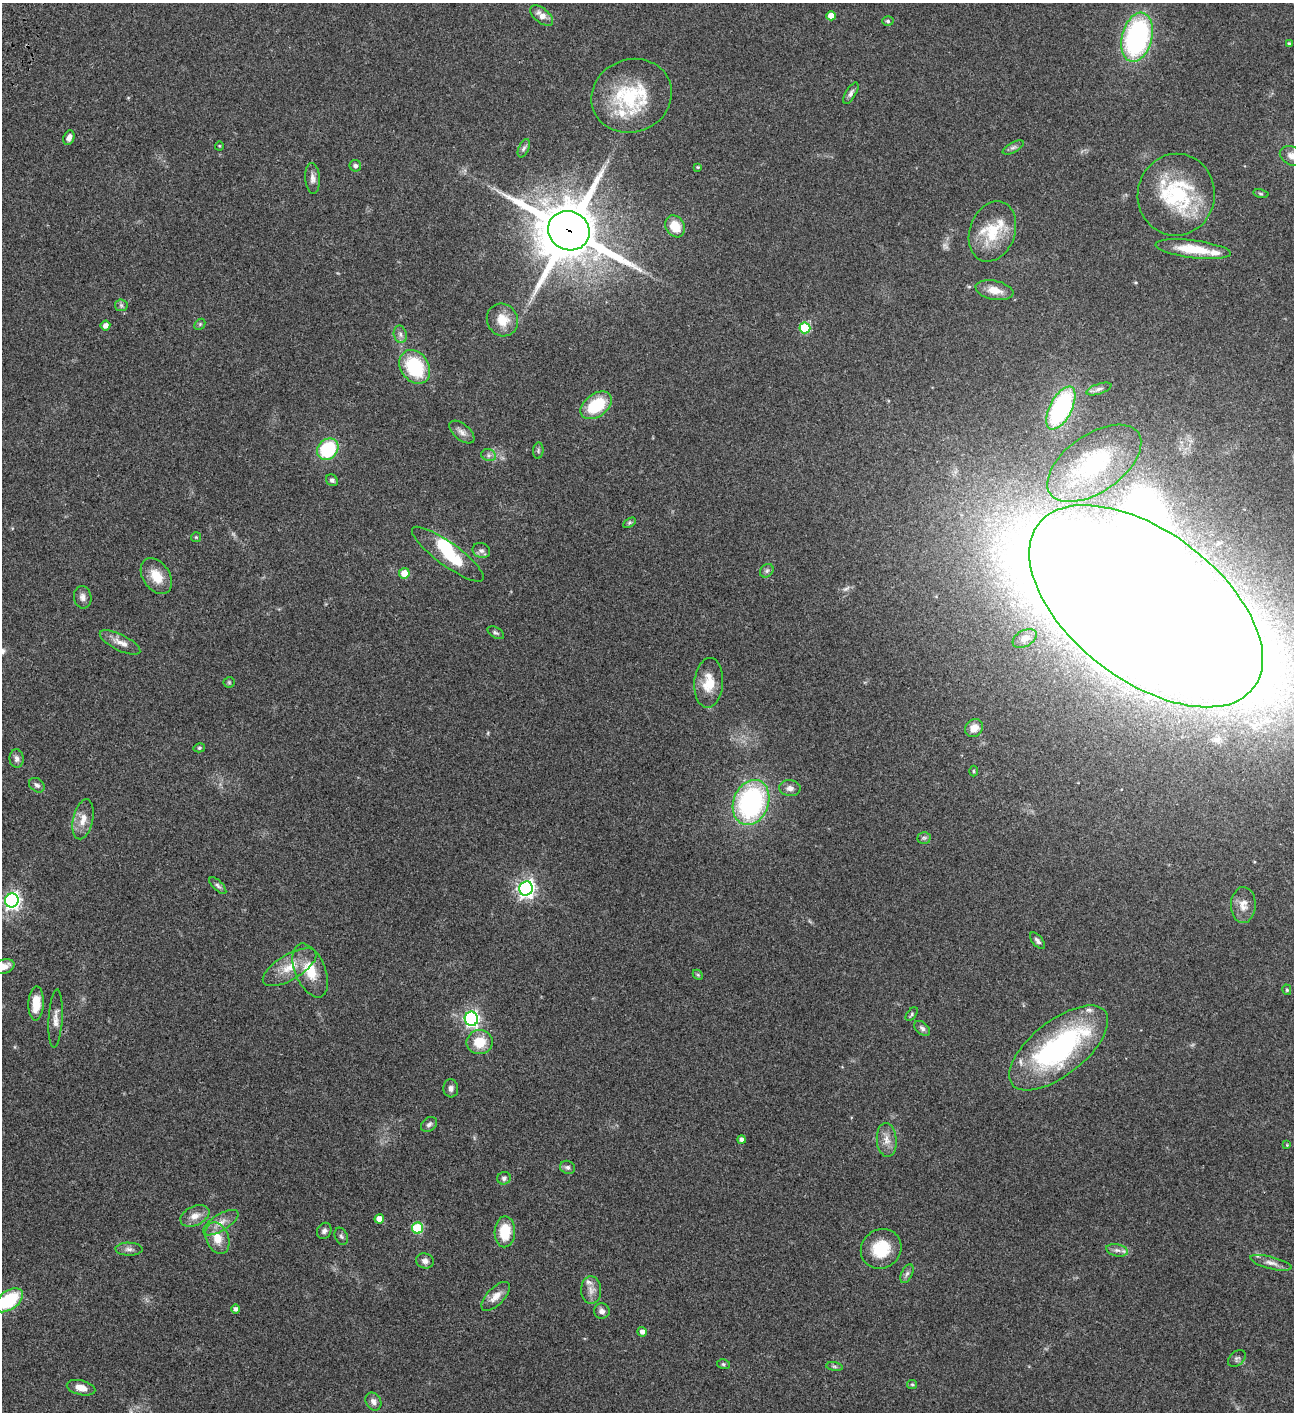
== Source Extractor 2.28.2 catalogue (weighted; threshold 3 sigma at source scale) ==
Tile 11 of 4 x 4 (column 3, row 3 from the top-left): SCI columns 3090-4381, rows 1613-3022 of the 6051 x 6048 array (HDU 1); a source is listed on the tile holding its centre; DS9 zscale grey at full resolution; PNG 1296 x 1414 px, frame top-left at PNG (2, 3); each listed source drawn as its Kron ellipse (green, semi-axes under 4 px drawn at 4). Shown black and unused: <1% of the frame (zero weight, under 3 of 4 exposures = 13% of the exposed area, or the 3 px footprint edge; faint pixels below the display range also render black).
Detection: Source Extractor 2.28.2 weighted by HDU 2 'WHT'; one run over the whole footprint, this tile lists its part. Background 0.0643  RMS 0.0059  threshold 0.0264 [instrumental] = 3 sigma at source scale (4.5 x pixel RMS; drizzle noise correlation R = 1.50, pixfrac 1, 0.05/0.05 arcsec/px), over >= 5 px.
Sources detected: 121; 1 too faint to see at this stretch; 2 inside a brighter object's white glare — neither listed nor drawn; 7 inside a brighter listed object's ellipse — not listed separately; the other 111 listed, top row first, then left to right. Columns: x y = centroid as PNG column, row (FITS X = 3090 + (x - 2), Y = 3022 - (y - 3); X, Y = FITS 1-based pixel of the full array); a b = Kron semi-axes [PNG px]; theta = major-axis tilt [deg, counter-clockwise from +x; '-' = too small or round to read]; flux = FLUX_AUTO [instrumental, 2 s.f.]
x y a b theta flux
542 16 13 7 -39 4.5
831 16 5 4 - 4.7
888 21 6 5 - 0.88
1137 37 25 15 76 110
1290 44 4 3 - 1.4
851 93 12 5 59 1.8
632 96 41 36 22 44
69 138 7 5 68 2.9
219 146 4 4 - 0.54
1013 147 11 5 29 1.6
524 148 10 5 67 1.4
1292 156 12 9 -26 3.8
355 166 6 5 - 1.5
698 167 3 3 - 0.5
312 178 15 7 -86 2.9
1261 193 8 4 -9 0.8
1176 195 41 38 83 50
675 226 11 9 -59 10
569 231 21 19 -25 3700
992 231 31 22 70 21
1193 249 38 9 -7 16
994 290 19 9 -11 6.5
121 305 6 6 - 1.2
502 320 17 15 -57 11
200 324 6 4 46 0.87
105 325 5 4 - 2.9
805 328 5 5 - 28
400 334 9 6 -78 1.9
415 367 18 14 -55 33
1099 389 13 5 19 2
596 405 17 11 36 23
1061 408 23 11 62 73
462 432 15 8 -40 3.1
328 449 12 9 49 35
538 451 8 5 85 1.1
489 455 7 6 - 1.6
1094 463 54 28 35 51
332 480 6 5 - 1.5
629 523 7 4 31 0.75
196 537 5 5 - 0.64
481 551 9 7 -26 2
448 554 43 11 -36 23
767 571 7 6 - 1.3
404 573 5 5 - 6.7
156 576 20 13 -56 11
83 597 11 8 -81 2.8
1146 606 135 74 -37 8300
496 633 9 5 -28 1.2
1025 638 13 8 31 3.9
120 642 22 8 -26 4.9
229 682 5 5 - 0.74
709 683 25 14 85 12
974 728 10 8 44 5.4
199 748 6 4 15 0.8
17 759 9 7 -86 2.1
973 771 5 3 - 0.58
37 785 8 6 -37 1.8
790 788 11 8 -7 2.6
751 802 23 17 69 92
83 819 20 10 77 6.1
924 838 6 6 - 1.1
218 885 11 5 -44 1.4
526 888 7 7 - 220
12 900 7 6 - 180
1243 905 18 12 88 5.5
1037 941 10 5 -50 1.6
4 966 11 7 18 4
290 967 30 12 31 11
310 970 28 15 -67 14
698 975 6 4 -45 0.79
1287 990 5 4 - 0.8
36 1003 17 7 88 10
912 1014 8 4 50 0.97
56 1019 29 7 87 4.4
471 1019 7 6 - 150
922 1028 9 6 -40 1.6
480 1042 13 12 - 12
1059 1048 59 27 38 100
451 1088 9 7 -84 2.1
429 1124 9 6 35 1.6
741 1139 4 4 - 2.1
887 1140 17 10 -85 4.9
1287 1145 4 4 - 0.41
568 1167 7 6 - 1.6
504 1178 7 6 - 1.8
195 1216 15 9 24 4.9
379 1219 5 4 - 4.5
221 1223 20 8 31 5.2
417 1228 5 5 - 35
324 1231 8 7 - 1.7
505 1232 15 10 88 15
341 1236 9 6 -67 1.4
217 1238 16 11 -68 8.4
129 1249 13 6 -1 2.4
881 1249 21 19 39 18
1117 1250 11 6 -12 2.2
425 1261 9 7 -15 2.4
1271 1263 21 6 -15 3.6
907 1274 10 5 65 1.6
591 1290 13 10 -87 4.1
496 1296 18 8 45 5.4
9 1300 16 9 36 30
236 1309 5 4 - 1.8
602 1311 8 7 - 2.2
642 1332 5 4 - 2.4
1237 1358 10 6 43 1.5
723 1364 6 5 - 0.94
834 1367 8 4 -9 1.1
912 1384 5 4 - 0.67
81 1388 14 7 -14 4.9
373 1402 9 7 -58 2.6
Overlapping masked pixels (flux is a lower limit): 2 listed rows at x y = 569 231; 1146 606
Isophote crosses this tile's border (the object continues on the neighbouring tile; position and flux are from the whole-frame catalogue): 5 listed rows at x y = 1292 156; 1146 606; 12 900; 4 966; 9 1300